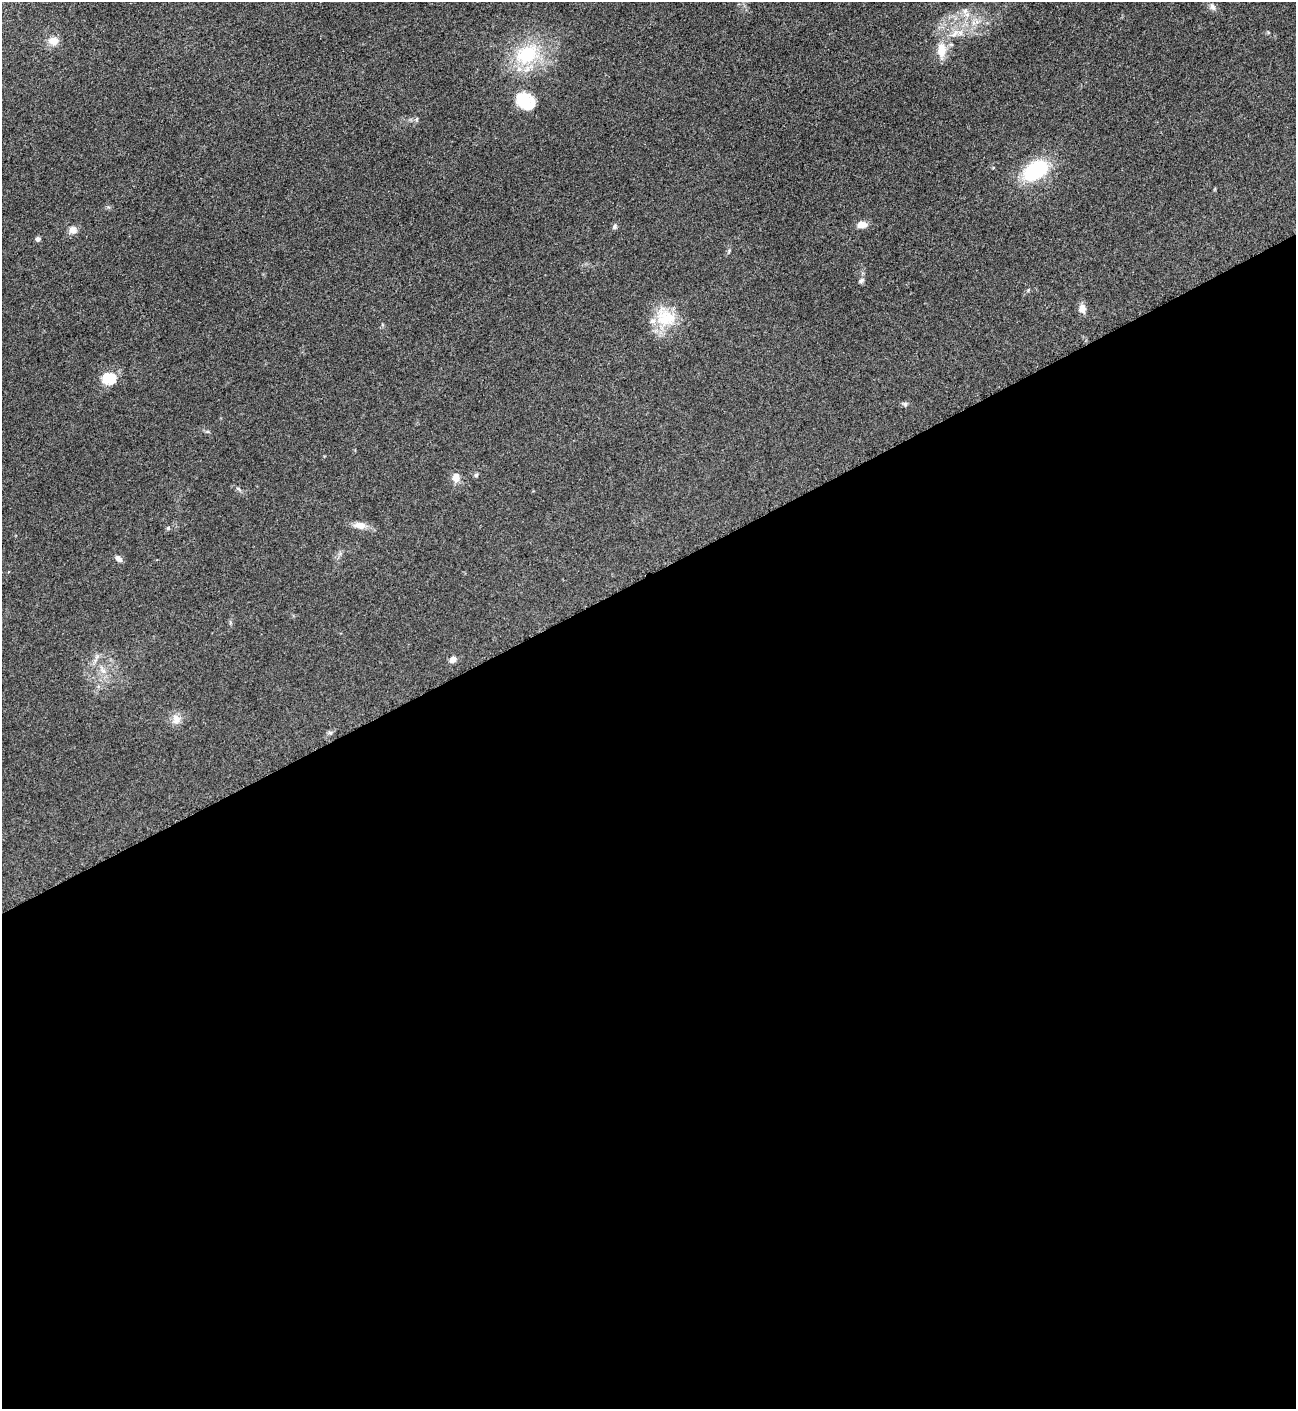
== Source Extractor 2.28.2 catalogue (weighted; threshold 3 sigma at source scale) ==
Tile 15 of 4 x 4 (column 3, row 4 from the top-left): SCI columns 2752-4045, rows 8-1414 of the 5636 x 5647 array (HDU 1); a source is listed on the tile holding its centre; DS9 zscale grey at full resolution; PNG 1298 x 1411 px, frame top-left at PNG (2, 2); no overlay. Shown black and unused: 59% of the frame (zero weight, under 3 of 5 exposures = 1% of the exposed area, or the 3 px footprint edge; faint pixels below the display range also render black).
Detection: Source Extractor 2.28.2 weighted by HDU 2 'WHT'; one run over the whole footprint, this tile lists its part. Background 0.095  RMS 0.0068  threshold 0.0304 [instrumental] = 3 sigma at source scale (4.5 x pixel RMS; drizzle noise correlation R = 1.50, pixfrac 1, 0.05/0.05 arcsec/px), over >= 5 px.
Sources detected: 31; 2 inside a brighter listed object's ellipse — not listed separately; the other 29 listed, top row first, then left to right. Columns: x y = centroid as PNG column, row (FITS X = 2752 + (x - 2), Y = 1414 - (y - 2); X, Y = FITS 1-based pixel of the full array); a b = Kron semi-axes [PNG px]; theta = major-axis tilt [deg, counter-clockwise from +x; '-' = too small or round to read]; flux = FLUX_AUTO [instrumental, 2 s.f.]
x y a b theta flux
1212 7 11 7 -63 2.6
965 11 7 7 - 2.6
954 34 17 7 44 6.9
53 41 13 11 -9 6
941 50 18 11 88 11
526 54 37 26 26 42
523 97 22 13 14 12
417 119 6 4 70 0.87
1035 170 22 14 32 56
862 225 11 8 1 5.2
615 226 7 6 - 1.6
73 230 10 10 - 4.1
38 239 6 5 - 1.5
861 280 8 5 40 1.6
1082 309 12 9 -78 4.6
666 317 31 25 -19 24
110 378 16 13 2 17
905 404 7 5 -89 1.3
208 432 6 4 -19 0.92
476 475 5 4 - 1.3
456 477 13 9 86 4.6
238 489 7 4 -44 1.1
360 525 13 8 -10 6.5
168 528 5 5 - 0.9
119 559 9 6 -43 2.6
453 660 8 6 38 3.5
103 671 7 6 - 2.7
176 719 14 11 88 5.4
330 733 7 4 -2 1.2